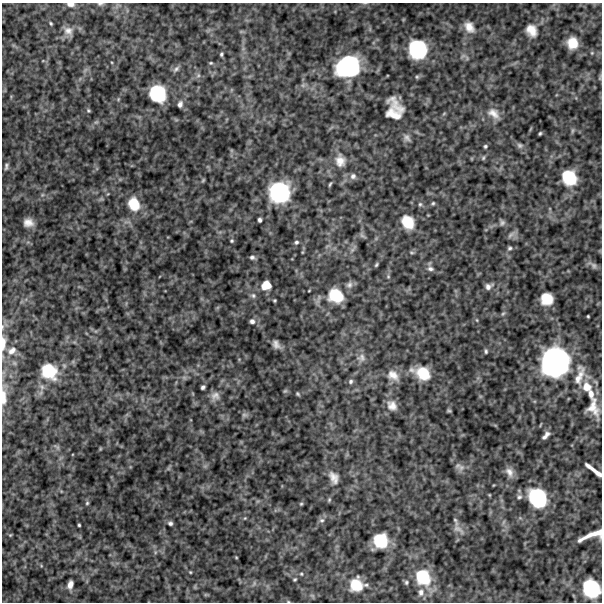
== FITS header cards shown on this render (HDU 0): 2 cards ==
NAXIS1  =                  600
NAXIS2  =                  600

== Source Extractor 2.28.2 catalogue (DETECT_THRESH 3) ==
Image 600 x 600 px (HDU 0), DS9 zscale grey, 1 PNG px = 1 image px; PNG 604 x 604 px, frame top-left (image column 1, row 600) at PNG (2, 3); no overlay
Background 557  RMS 130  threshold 388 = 3 sigma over >= 5 px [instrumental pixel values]
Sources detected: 119; all 119 listed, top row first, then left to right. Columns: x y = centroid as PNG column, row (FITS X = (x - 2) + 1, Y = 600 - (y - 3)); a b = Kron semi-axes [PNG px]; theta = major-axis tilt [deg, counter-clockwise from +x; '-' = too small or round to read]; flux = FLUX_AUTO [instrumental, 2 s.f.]
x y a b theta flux
70 4 10 5 -3 3.6e+04
100 4 8 5 1 1.7e+04
51 23 5 3 - 1.0e+04
469 27 14 10 -53 8.6e+04
531 30 13 10 -58 9.6e+04
68 31 13 10 -35 6.2e+04
572 43 10 9 - 1.3e+05
418 49 16 15 - 5.3e+05
592 53 5 3 - 8.1e+03
221 54 5 4 - 1.4e+04
211 63 5 4 - 1.0e+04
348 66 23 19 21 8.2e+05
176 69 11 6 42 2.8e+04
198 75 6 6 - 2.1e+04
600 78 8 3 85 1.0e+04
158 94 15 14 - 4.1e+05
180 104 8 6 77 3.0e+04
88 110 5 5 - 1.2e+04
394 110 23 17 -80 2.0e+05
494 113 19 11 -38 9.1e+04
96 122 8 4 44 1.8e+04
572 131 8 3 71 1.4e+04
540 133 4 3 - 1.1e+04
407 138 12 8 -57 3.7e+04
520 145 8 7 - 2.4e+04
485 146 5 4 - 1.3e+04
483 158 7 5 63 1.5e+04
340 161 19 15 -83 1.3e+05
6 166 9 5 80 2.0e+04
353 176 9 8 - 3.8e+04
569 178 15 13 -55 2.9e+05
203 180 6 4 46 9.6e+03
330 184 7 3 63 1.2e+04
279 192 20 20 - 7.0e+05
433 203 5 5 - 1.2e+04
134 204 16 12 -66 1.8e+05
420 204 6 5 - 1.5e+04
260 220 4 3 - 2.0e+04
408 222 14 10 -54 1.8e+05
28 223 9 8 - 7.0e+04
502 223 8 7 - 2.4e+04
362 235 10 5 -36 1.8e+04
511 235 13 6 45 2.8e+04
232 241 4 4 - 1.1e+04
296 242 5 5 - 1.6e+04
510 248 6 5 - 1.7e+04
352 250 7 5 45 2.3e+04
412 252 7 3 -8 1.1e+04
252 257 6 5 - 2.1e+04
376 265 5 4 - 1.2e+04
593 265 14 7 -34 3.5e+04
430 269 8 6 -13 2.7e+04
388 276 5 5 - 1.2e+04
266 285 8 8 - 1.2e+05
349 285 10 9 - 3.7e+04
488 286 10 7 27 3.7e+04
309 290 4 2 - 6.3e+03
253 295 8 6 -40 2.3e+04
336 296 18 16 -33 2.6e+05
547 299 11 11 - 1.6e+05
274 300 3 3 - 9.7e+03
588 316 3 2 - 8.8e+03
477 320 5 3 - 7.6e+03
252 321 6 6 - 2.6e+04
3 343 20 6 89 7.6e+04
276 344 9 6 -56 4.5e+04
12 351 13 9 33 6.4e+04
486 351 5 3 - 1.3e+04
361 358 12 11 - 5.9e+04
555 362 30 28 71 1.5e+06
49 371 18 15 -45 2.9e+05
423 373 15 13 -38 2.2e+05
393 375 16 12 -36 9.2e+04
579 375 30 10 75 1.3e+05
184 377 7 4 -19 1.6e+04
351 381 7 6 - 2.1e+04
203 387 4 4 - 1.9e+04
587 387 15 13 -66 1.3e+05
285 391 7 4 44 1.1e+04
297 394 5 4 - 1.2e+04
591 394 11 7 -80 4.7e+04
215 396 13 11 35 5.6e+04
3 397 22 7 -88 9.8e+04
392 405 14 11 -43 7.9e+04
593 407 29 17 -77 1.7e+05
449 410 4 3 - 1.1e+04
244 415 8 6 14 2.4e+04
540 424 7 2 69 7.2e+03
546 435 9 4 47 3.9e+04
57 447 10 3 -35 1.5e+04
461 467 10 8 32 4.0e+04
594 470 20 4 -38 8.6e+04
509 472 13 9 -64 5.5e+04
334 478 17 11 -63 7.6e+04
519 497 8 7 - 2.4e+04
537 498 17 14 -53 5.1e+05
329 500 6 4 69 1.3e+04
87 503 5 5 - 1.2e+04
301 504 5 4 - 1.0e+04
245 518 5 4 - 7.9e+03
322 520 8 6 13 2.3e+04
456 521 14 4 -72 2.5e+04
170 523 5 4 - 2.0e+04
79 525 3 3 - 1.0e+04
458 529 18 7 -35 5.0e+04
10 535 4 3 - 7.6e+03
592 535 25 6 20 1.3e+05
380 540 13 13 - 2.7e+05
236 557 4 3 - 7.3e+03
190 572 3 3 - 8.0e+03
301 574 5 4 - 9.6e+03
423 577 20 17 -57 3.3e+05
295 579 4 3 - 1.0e+04
406 582 5 5 - 1.4e+04
70 584 7 5 73 4.8e+04
356 585 16 15 - 1.8e+05
591 588 17 14 -55 4.5e+05
421 592 10 8 84 4.6e+04
288 601 5 3 - 6.9e+03
At the frame edge (FLAGS 8, measured only in part): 8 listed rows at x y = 70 4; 100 4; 3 343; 3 397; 594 470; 592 535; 591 588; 288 601